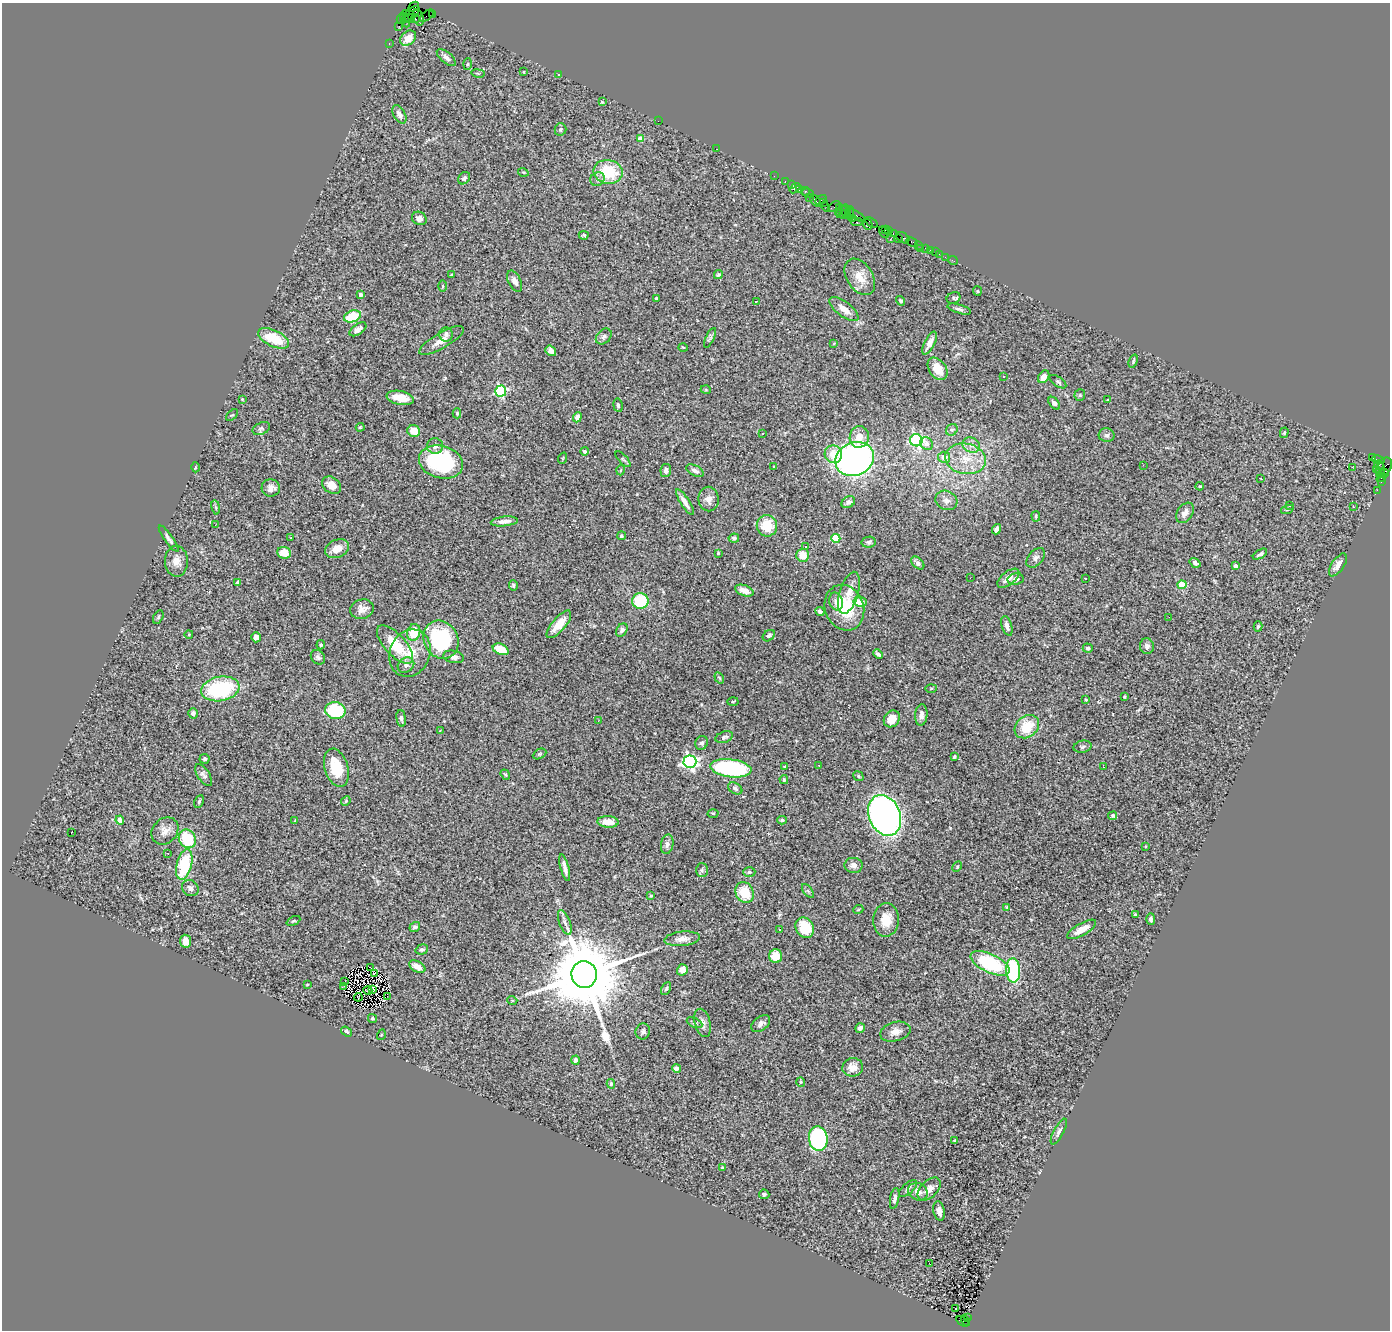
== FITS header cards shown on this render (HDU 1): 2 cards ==
NAXIS1  =                 1388
NAXIS2  =                 1328

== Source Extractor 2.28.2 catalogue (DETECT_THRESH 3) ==
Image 1388 x 1328 px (HDU 1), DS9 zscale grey, 1 PNG px = 1 image px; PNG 1392 x 1332 px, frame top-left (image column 1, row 1328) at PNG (2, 3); each listed source drawn as its Kron ellipse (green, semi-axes under 4 px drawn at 4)
Background 3.23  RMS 0.09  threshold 0.271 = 3 sigma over >= 5 px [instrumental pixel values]
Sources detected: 337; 2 with non-positive FLUX_AUTO (blend fragments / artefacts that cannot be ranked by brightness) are neither listed nor drawn; the other 335 listed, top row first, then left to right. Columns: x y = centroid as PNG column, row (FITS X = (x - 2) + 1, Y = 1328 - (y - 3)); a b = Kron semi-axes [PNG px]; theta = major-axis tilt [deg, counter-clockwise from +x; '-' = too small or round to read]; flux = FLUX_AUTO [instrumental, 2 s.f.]
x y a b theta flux
414 7 6 4 43 180
406 14 3 3 - 150
411 14 10 5 43 870
432 14 4 2 - 180
427 16 8 3 36 340
418 17 8 5 -72 940
410 18 5 3 - 660
415 19 4 3 - 590
401 20 4 3 - 150
405 20 8 3 -68 560
399 26 2 2 - 99
408 38 9 6 42 58
389 43 3 2 - 130
446 58 12 5 -40 27
468 64 6 4 87 6.9
524 72 3 2 - 3.8
478 73 7 3 -10 6.2
558 74 3 3 - 6.2
602 102 3 3 - 5.7
399 114 10 5 -60 34
658 121 2 2 - 26
560 129 6 6 - 13
640 139 4 4 - 69
717 149 2 2 - 6.5
523 172 5 3 - 5
608 172 15 12 -10 270
774 176 2 2 - 62
464 178 7 5 48 15
597 179 7 6 - 19
785 182 3 2 - 160
791 184 2 2 - 78
795 188 6 3 39 650
800 190 3 3 - 230
805 191 4 3 - 260
808 193 6 3 -22 410
809 198 2 2 - 45
821 200 6 3 31 220
815 201 6 2 -51 540
824 202 2 2 - 65
825 206 5 2 - 340
834 206 7 3 34 240
839 207 3 3 - 190
841 211 7 3 63 420
846 211 7 3 -83 600
838 212 2 2 - 190
849 213 6 3 71 390
843 215 4 4 - 450
856 215 10 3 -33 580
419 218 7 6 - 26
853 218 3 2 - 160
857 222 6 4 0 1100
871 223 7 3 -38 500
868 224 6 4 -72 490
885 229 3 3 - 180
889 231 3 3 - 150
884 232 6 3 -55 240
893 234 3 2 - 180
584 235 5 3 - 7.6
903 238 7 5 -33 810
890 239 3 2 - 400
898 239 2 2 - 190
912 242 6 3 -22 420
918 245 2 2 - 36
920 248 2 2 - 45
926 248 3 3 - 260
930 250 3 2 - 79
935 252 2 2 - 93
939 254 2 2 - 24
945 257 2 2 - 39
953 261 5 2 - 45
451 275 3 3 - 4.6
718 275 5 4 - 8.5
860 277 20 13 -57 92
515 281 11 6 -63 28
443 286 6 4 89 6.7
977 291 5 4 - 6.7
361 295 3 3 - 17
656 298 3 3 - 12
953 298 7 5 22 11
756 301 3 3 - 16
901 301 5 3 - 9.3
844 309 17 7 -37 60
959 309 12 4 -16 16
352 316 9 5 19 210
358 329 9 5 35 26
446 334 7 7 - 24
604 337 9 6 45 18
273 338 17 8 -26 190
710 338 10 4 64 12
441 341 25 7 30 63
834 343 4 2 - 4
930 343 12 5 63 45
683 347 5 3 - 4.9
551 351 6 4 -38 24
1133 361 7 4 70 8.6
938 369 12 8 -54 110
1004 377 3 3 - 16
1044 377 7 5 55 49
1058 382 9 4 -35 12
706 390 5 3 - 6.1
501 391 5 5 - 710
1080 395 6 5 - 8.3
400 398 14 7 -11 98
242 399 4 3 - 4.8
1108 400 3 2 - 5.2
1054 403 7 4 -51 16
618 405 7 5 -80 14
457 413 5 4 - 7.1
232 415 7 4 41 8.7
577 417 5 4 - 35
360 427 4 3 - 6.5
261 428 9 6 23 15
952 430 6 5 - 14
414 431 6 5 - 68
763 433 3 3 - 18
1284 433 5 4 - 8.2
1107 435 8 7 - 16
859 437 11 9 81 74
916 440 6 6 - 1100
927 444 7 6 - 41
971 445 9 7 -27 32
435 446 8 8 - 25
585 451 4 4 - 11
833 454 9 8 - 100
944 457 6 5 - 61
1372 457 3 2 - 870
563 458 6 3 72 5.9
623 459 10 3 -46 9.1
855 459 20 16 25 2500
965 459 20 15 -10 160
1378 460 7 3 -14 260
441 462 22 16 -15 590
1143 465 3 2 - 8.2
1379 465 5 3 - 1000
774 466 4 2 - 5
195 467 5 3 - 5.6
1352 467 2 2 - 600
1384 467 10 7 53 1100
1376 469 4 2 - 84
621 470 5 3 - 5.3
666 470 6 5 - 22
1380 470 7 2 79 770
695 471 9 5 -26 23
1384 473 5 3 - 530
1381 478 5 3 - 260
1261 479 3 2 - 7.3
1381 482 3 2 - 130
331 485 10 7 -36 59
1200 486 4 3 - 5.7
271 488 9 8 - 35
1377 490 2 2 - 45
709 499 12 10 -81 42
946 500 11 9 -25 37
685 502 15 4 -57 40
848 502 7 5 33 22
1289 506 3 2 - 9.9
216 507 7 3 -80 8.1
1353 507 3 3 - 6.8
1287 509 6 4 20 9.2
1185 513 11 7 55 37
1036 516 5 3 - 7.1
504 521 14 5 6 36
215 525 3 2 - 10
767 526 10 10 - 150
996 529 5 4 - 30
621 536 4 4 - 10
291 538 3 2 - 7.1
734 538 5 4 - 17
836 538 4 4 - 240
169 539 16 4 -54 20
869 542 7 5 9 16
805 546 4 3 - 9.1
337 549 12 8 25 66
284 553 7 6 - 71
718 553 3 3 - 5.3
1260 554 8 3 32 15
803 555 6 6 - 96
1036 558 11 7 49 23
176 561 15 11 -88 59
918 563 8 5 -43 25
1195 563 6 4 -35 17
1338 565 13 6 56 39
1236 566 4 3 - 25
970 578 3 2 - 7.4
1008 578 13 6 38 49
1085 578 2 2 - 3.6
1015 579 8 6 12 25
238 582 4 3 - 13
513 585 5 4 - 9.5
1182 585 4 4 - 140
744 591 10 5 -20 51
849 593 22 9 72 68
640 601 8 8 - 270
836 601 9 6 -75 30
860 602 6 5 - 79
844 608 23 19 -68 270
362 609 12 9 15 43
820 611 5 4 - 15
158 617 7 4 61 8.9
1169 617 3 2 - 5.5
559 624 17 6 49 88
1007 626 10 5 -73 34
1258 626 5 4 - 8.8
622 630 7 5 56 15
414 632 8 6 73 160
189 634 4 3 - 4.3
769 636 7 5 40 16
256 637 5 5 - 35
441 640 19 17 -62 570
321 645 4 3 - 7.6
395 645 24 10 -47 190
1147 646 8 7 - 22
1088 648 5 4 - 16
501 649 8 5 -23 160
410 653 24 20 67 160
878 654 5 3 - 16
318 657 8 6 -44 17
453 657 10 6 -11 27
406 665 9 7 35 29
719 678 6 4 -58 8.6
931 688 5 3 - 5.5
220 689 19 12 11 520
1124 696 3 3 - 6.3
1086 699 3 2 - 5.3
733 701 5 3 - 6.7
335 711 10 8 -10 330
193 713 5 4 - 23
921 715 11 6 86 29
401 718 8 4 -81 16
892 719 9 7 52 76
598 721 3 2 - 6
1027 727 13 10 39 170
440 731 3 2 - 4.5
724 737 9 5 18 16
702 743 7 6 - 17
1083 747 9 6 12 14
539 754 7 4 27 9.7
954 757 4 3 - 6.9
205 759 5 5 - 12
690 762 6 6 - 1800
819 765 3 3 - 46
785 767 4 3 - 6.4
1103 767 2 2 - 3.5
336 768 19 11 -73 170
731 768 21 9 -7 740
204 775 13 6 -57 23
505 775 5 3 - 7.9
858 776 5 4 - 8.2
784 780 4 3 - 6.6
735 788 8 5 -33 15
199 801 7 4 64 9.4
346 801 5 4 - 6.7
713 813 5 3 - 6.9
885 815 21 15 -67 3200
1113 816 4 4 - 16
120 820 4 4 - 43
782 820 5 3 - 8.4
295 821 3 2 - 5.8
608 822 10 5 -4 77
165 831 15 12 48 56
71 833 3 2 - 36
187 839 10 8 -59 260
667 844 10 6 79 21
1146 846 4 2 - 4.6
168 853 3 2 - 9.9
184 864 15 7 76 360
853 865 9 7 -6 32
957 867 6 4 63 7.7
565 868 14 3 -75 32
702 870 7 6 - 13
749 872 6 5 - 10
190 888 9 7 -38 23
808 891 8 4 -53 11
745 892 11 8 -65 160
651 896 4 3 - 5.6
1007 907 3 3 - 6
858 910 5 3 - 5.4
1135 914 4 3 - 6.4
1151 919 6 4 -89 17
886 920 17 13 86 110
293 921 7 4 25 7.9
565 922 13 5 -70 24
415 927 5 5 - 15
805 928 11 8 -58 190
1082 929 16 6 30 84
779 930 3 3 - 9.7
682 939 18 7 6 51
186 941 6 5 - 49
422 949 6 5 - 13
776 956 7 6 - 84
990 963 21 9 -26 490
417 967 9 5 -29 53
371 968 4 3 - 6.8
682 970 5 5 - 42
1013 970 12 7 -86 500
374 974 4 2 - 2.7
584 974 13 12 - 84000
344 981 4 2 - 8.9
307 985 3 3 - 5.1
343 987 4 2 - 4.4
666 989 7 4 63 9.8
368 990 4 2 - 8.3
372 990 2 2 - 6.7
387 996 2 2 - 9.2
358 997 4 2 - 4.9
512 1000 5 3 - 5
373 1018 4 4 - 7.8
694 1023 8 4 -25 14
703 1023 14 7 -75 36
761 1024 11 7 37 27
860 1028 5 4 - 23
346 1031 6 4 -36 14
643 1031 8 7 - 22
895 1032 15 9 15 54
381 1035 5 3 - 4.3
575 1060 4 4 - 15
853 1067 10 9 - 70
677 1068 4 4 - 25
801 1082 5 4 - 5.8
611 1084 5 4 - 9.9
1059 1132 14 5 62 21
818 1139 12 9 -83 710
954 1140 3 3 - 9.5
722 1168 3 3 - 6.8
908 1188 11 5 41 18
929 1189 14 8 45 60
918 1192 10 8 -29 50
764 1194 5 4 - 12
895 1198 10 4 79 22
939 1211 10 5 -78 35
929 1263 2 2 - 4.2
956 1308 3 2 - 13
968 1317 4 2 - 470
965 1321 5 3 - 600
963 1322 7 3 -35 700
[2 non-positive-flux detections neither listed nor drawn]